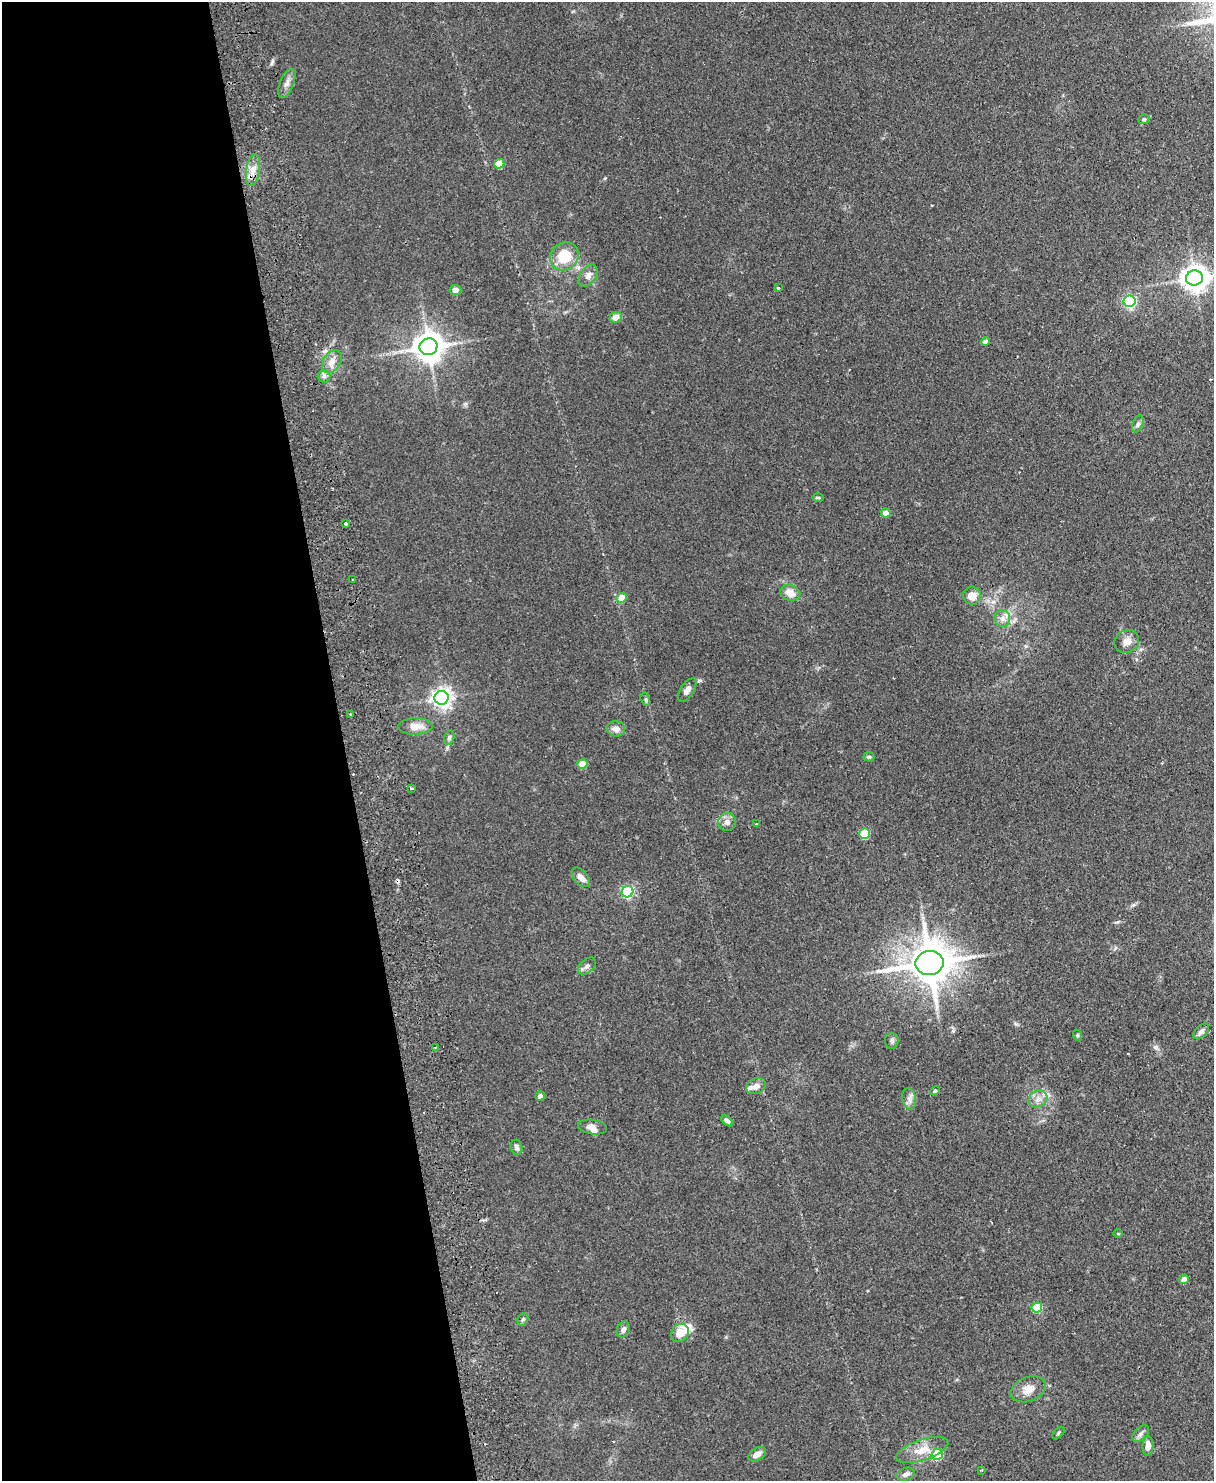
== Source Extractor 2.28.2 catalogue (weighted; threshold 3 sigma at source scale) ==
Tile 5 of 4 x 3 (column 1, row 2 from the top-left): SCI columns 58-1269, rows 1631-3109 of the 4965 x 4852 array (HDU 1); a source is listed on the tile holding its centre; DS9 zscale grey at full resolution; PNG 1216 x 1483 px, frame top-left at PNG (2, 2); each listed source drawn as its Kron ellipse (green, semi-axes under 4 px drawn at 4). Shown black and unused: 28% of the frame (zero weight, under 2 of 3 exposures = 3% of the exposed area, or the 3 px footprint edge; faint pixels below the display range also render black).
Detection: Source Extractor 2.28.2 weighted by HDU 2 'WHT'; one run over the whole footprint, this tile lists its part. Background 0.144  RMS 0.0069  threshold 0.0309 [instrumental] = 3 sigma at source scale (4.5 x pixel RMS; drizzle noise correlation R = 1.50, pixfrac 1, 0.05/0.05 arcsec/px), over >= 5 px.
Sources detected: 74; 3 cosmic-ray / hot-pixel residue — neither listed nor drawn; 2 inside a brighter listed object's ellipse — not listed separately; the other 69 listed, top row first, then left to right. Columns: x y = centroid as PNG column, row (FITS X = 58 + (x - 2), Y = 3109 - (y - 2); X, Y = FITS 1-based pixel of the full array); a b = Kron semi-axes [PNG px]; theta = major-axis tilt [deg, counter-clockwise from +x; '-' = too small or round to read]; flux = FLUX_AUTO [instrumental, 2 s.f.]
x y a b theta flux
287 83 15 7 68 3.7
1144 119 6 4 24 1.3
499 164 5 4 - 18
253 170 16 6 81 5.5
564 256 15 13 46 20
588 276 12 7 57 3.7
1194 278 8 7 - 680
779 288 3 3 - 1.6
455 290 6 5 - 3.1
1130 301 6 5 - 99
616 317 6 5 - 6.4
985 341 5 4 - 3
428 347 9 8 - 1000
332 362 12 8 56 5.3
324 376 6 6 - 1.9
1138 424 9 5 69 1.6
818 498 6 4 -1 0.76
886 513 5 4 - 6.2
346 524 3 3 - 8.4
353 580 3 3 - 1
790 593 10 8 -20 6.8
972 596 9 8 - 7.4
622 598 5 5 - 11
1002 619 9 7 -74 3.5
1127 641 13 11 28 4.8
687 690 13 6 57 3.3
442 698 7 6 - 350
645 699 7 4 -74 1.1
351 715 3 3 - 1.8
415 726 17 8 1 7.7
616 729 9 7 -9 3.9
449 738 7 5 74 1.6
869 757 5 5 - 0.96
582 764 5 5 - 13
411 789 3 3 - 1.2
727 822 9 9 - 3.4
756 824 3 2 - 0.88
865 834 5 5 - 29
581 877 11 7 -49 4
627 892 6 5 - 78
929 963 14 12 10 2100
587 966 10 6 40 2.4
1201 1031 9 6 46 2.2
1077 1035 6 3 -71 0.73
892 1041 8 6 -86 1.7
435 1048 3 3 - 0.85
756 1086 10 7 21 4.8
935 1091 5 4 - 0.82
540 1096 5 4 - 2.3
909 1099 11 7 -80 3
1038 1099 9 8 - 3.8
727 1121 7 4 -42 1.9
593 1127 14 7 -9 4.1
516 1147 7 5 -75 1.8
1118 1233 5 3 - 0.55
1184 1279 5 4 - 5.4
1037 1308 5 5 - 30
523 1319 6 5 - 1.1
623 1330 8 6 64 2.5
680 1333 10 8 52 9
1028 1389 18 12 21 7.4
1058 1433 7 3 43 0.94
1141 1434 10 6 45 2.1
1148 1446 9 5 87 4.2
922 1450 27 10 19 11
757 1454 10 6 32 4.2
937 1454 6 5 - 41
982 1470 3 2 - 0.63
906 1474 9 6 18 2.7
Unlisted compact peaks at least as high as the median listed source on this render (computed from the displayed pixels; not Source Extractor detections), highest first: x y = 699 680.